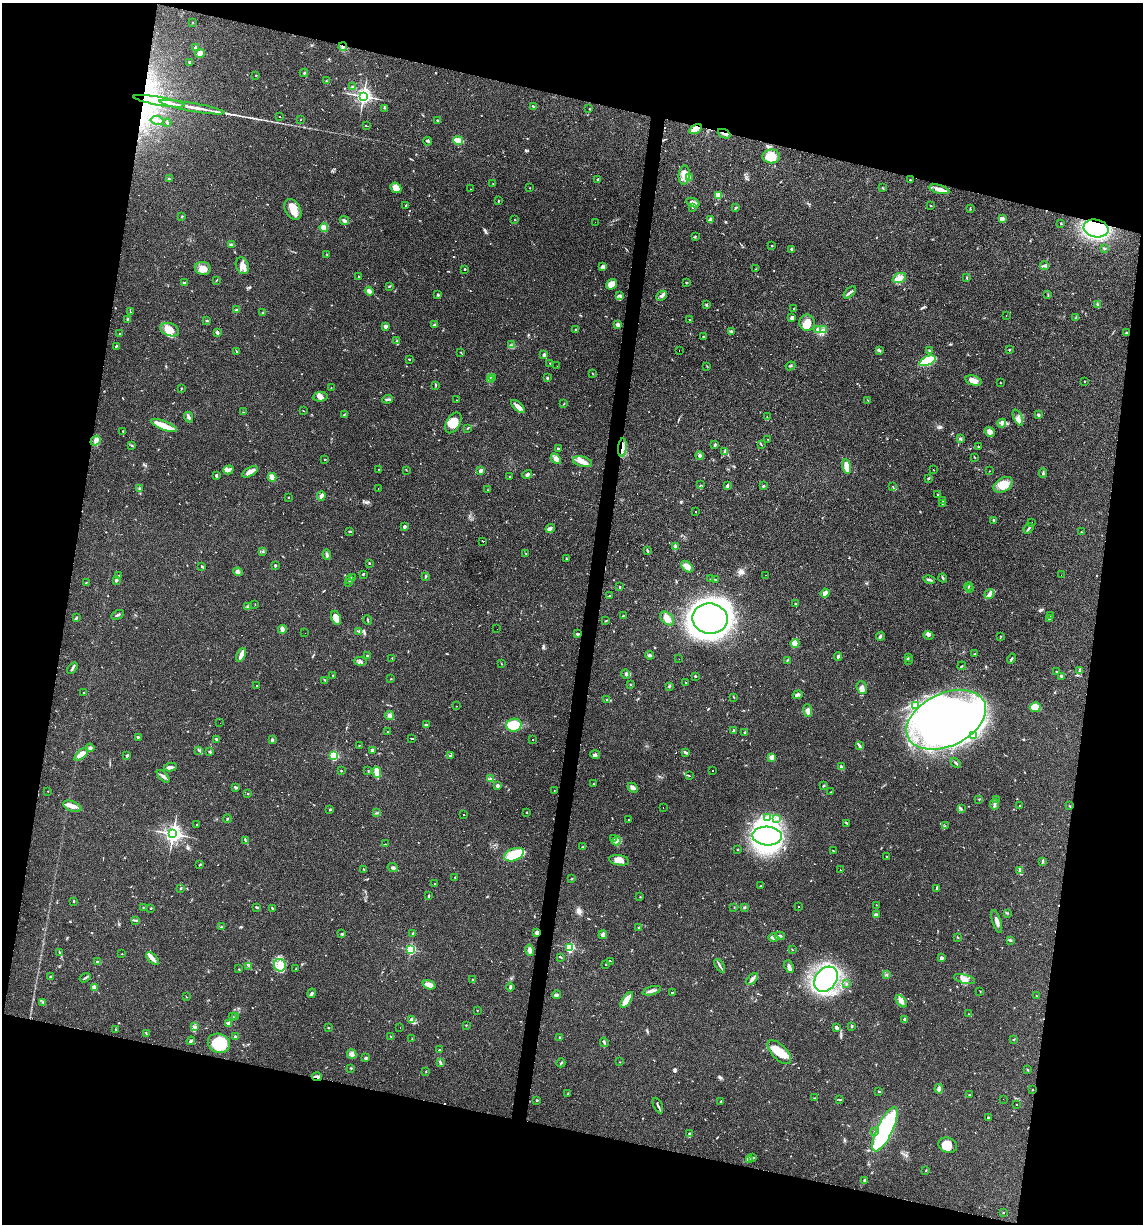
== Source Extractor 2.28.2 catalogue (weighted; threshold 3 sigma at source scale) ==
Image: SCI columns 114-4675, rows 1-4887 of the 4907 x 4887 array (HDU 1 of 3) = the unmasked area's bounding box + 8 px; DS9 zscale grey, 4 x 4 block average (1 PNG px = mean of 4 x 4 image px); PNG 1145 x 1226 px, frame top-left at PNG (2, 3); each listed source drawn as its Kron ellipse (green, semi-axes under 4 px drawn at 4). Shown black and unused: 27% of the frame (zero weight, under 3 of 4 exposures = <1% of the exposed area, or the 3 px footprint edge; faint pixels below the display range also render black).
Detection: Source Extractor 2.28.2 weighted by HDU 2 'WHT'. Background 0.0581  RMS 0.0048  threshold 0.0217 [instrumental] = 3 sigma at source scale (4.5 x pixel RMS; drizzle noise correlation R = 1.50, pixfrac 1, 0.05/0.05 arcsec/px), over >= 5 px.
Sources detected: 830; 3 too faint to see at this stretch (4 x 4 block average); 10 inside a brighter object's white glare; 112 cosmic-ray / hot-pixel residue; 1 long thin detection or spike segment (spike, bleed or trail) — neither listed nor drawn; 12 coinciding with a brighter row at this scale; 32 inside a brighter listed object's ellipse — not listed separately; of the other 660, all 500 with FLUX_AUTO >= 1.04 (the completeness limit of this list) listed and drawn (160 fainter detections not listed), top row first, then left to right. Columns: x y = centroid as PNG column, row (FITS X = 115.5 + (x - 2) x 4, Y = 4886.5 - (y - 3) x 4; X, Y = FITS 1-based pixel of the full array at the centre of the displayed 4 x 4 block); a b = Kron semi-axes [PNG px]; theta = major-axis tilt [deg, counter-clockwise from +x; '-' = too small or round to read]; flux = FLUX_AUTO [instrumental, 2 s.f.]
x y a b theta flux
193 22 2 2 - 1.1
343 47 4 3 - 6.9
196 48 2 2 - 32
200 53 5 4 - 14
190 62 3 3 - 2.8
304 73 4 2 - 2.3
256 75 2 2 - 2.2
326 81 2 2 - 1.2
352 87 3 3 - 3.4
363 96 3 3 - 1100
159 101 26 2 -10 100
533 106 3 2 - 2
192 107 33 2 -10 44
384 108 2 2 - 1.3
589 109 2 2 - 1.1
280 116 2 2 - 120
157 120 6 2 -8 5.1
301 120 2 2 - 1.3
438 120 2 2 - 5.2
167 123 4 2 - 2.8
366 126 2 2 - 55
695 129 6 4 30 39
724 134 7 3 -23 8.6
458 140 5 3 - 52
428 141 4 2 - 5.7
771 156 8 7 - 42
684 175 9 5 85 26
689 178 3 2 - 2.8
169 179 3 2 - 2.4
598 179 2 2 - 8.4
910 180 2 2 - 3.5
493 183 2 2 - 1.3
396 188 6 5 - 26
530 188 2 2 - 1.6
883 188 3 2 - 1.9
470 189 2 2 - 1.2
939 189 10 3 -15 22
718 195 2 2 - 100
499 201 2 2 - 1.5
693 203 7 3 -22 16
406 205 3 2 - 2.8
931 205 3 2 - 1.9
693 207 2 2 - 1.5
735 207 3 2 - 2.9
293 209 11 7 -61 33
970 209 2 2 - 1.7
182 216 2 2 - 2.2
710 219 3 2 - 8.9
1002 219 2 2 - 69
514 220 2 2 - 1.7
344 221 5 2 - 7.2
595 222 2 2 - 7.7
1061 223 4 2 - 1.7
324 228 4 4 - 22
1096 228 12 9 -11 330
695 236 3 2 - 1.9
231 245 3 2 - 5.2
772 246 2 2 - 1.6
1104 248 3 2 - 2.8
792 249 3 2 - 7
327 254 2 2 - 1.5
242 266 8 6 -72 21
1044 266 5 2 - 4.2
603 267 4 3 - 11
203 268 8 6 -12 21
465 269 2 2 - 1.9
756 269 2 2 - 1.1
358 276 2 2 - 1.6
899 278 7 5 23 16
967 278 2 2 - 1.9
217 280 3 2 - 1.7
686 282 2 2 - 2.1
184 283 4 2 - 3.8
611 284 6 4 38 24
389 286 2 2 - 2.7
369 291 4 3 - 11
850 292 7 2 45 6.8
438 295 3 2 - 3
619 295 3 2 - 2.4
1048 295 3 2 - 1.4
662 296 6 3 43 9.4
706 305 2 2 - 1.8
1098 305 3 2 - 2.1
794 308 3 2 - 1.2
237 310 3 2 - 14
130 312 2 2 - 1.4
263 313 2 2 - 1.2
1006 316 2 2 - 2.1
792 318 3 2 - 14
1076 318 3 2 - 2.2
128 319 2 2 - 5.5
690 319 2 2 - 76
207 321 3 2 - 2.4
807 323 8 7 - 29
434 325 4 3 - 3.7
618 325 2 2 - 37
386 326 3 2 - 9.9
817 329 3 2 - 2.6
170 330 10 6 -20 26
576 330 3 2 - 2.4
823 330 2 2 - 2.1
731 331 3 2 - 3.8
119 333 2 2 - 1.3
217 333 3 3 - 4.9
1126 333 3 2 - 2.2
703 337 2 2 - 2.6
397 341 2 2 - 1.4
511 345 3 2 - 2.1
116 346 3 2 - 2.9
1009 349 3 2 - 2
879 350 4 2 - 3.1
237 351 3 2 - 1.4
679 351 2 2 - 25
930 351 2 2 - 10
461 352 2 2 - 2.1
544 354 4 3 - 4.8
410 359 3 2 - 1.6
927 361 8 4 22 180
550 363 2 2 - 4.2
557 366 2 2 - 1.4
707 366 2 2 - 1.2
790 366 5 2 - 2.6
592 373 2 2 - 1.1
492 377 4 2 - 2.9
547 378 2 2 - 2.8
490 379 3 2 - 4.1
973 380 8 5 -14 20
1085 381 2 2 - 1.3
1000 383 2 2 - 1.6
436 385 3 2 - 1.8
331 387 2 2 - 1.1
181 388 2 2 - 2.5
320 397 7 4 6 15
388 399 5 2 - 4.5
456 400 2 2 - 1.9
868 400 3 2 - 1.5
563 404 3 2 - 1.5
518 406 8 3 -42 17
303 410 3 2 - 1.2
243 412 2 2 - 1.2
344 415 2 2 - 1.7
1038 415 3 2 - 4.2
188 417 5 2 - 6.8
767 417 3 2 - 1.7
1018 418 9 3 -66 11
453 423 11 6 59 33
1002 423 4 3 - 5.8
164 426 14 4 -22 45
467 428 3 2 - 1.9
123 431 2 2 - 2
990 432 5 4 - 12
768 439 2 2 - 1.4
960 439 3 2 - 2
96 441 5 4 - 9.3
131 445 3 2 - 3
715 445 2 2 - 2
761 445 4 2 - 2.1
979 447 2 2 - 1.3
558 448 2 2 - 3
622 448 9 2 84 14
724 452 2 2 - 1.1
700 456 4 3 - 5.8
975 457 3 2 - 1.9
556 459 6 4 -47 9.2
324 460 2 2 - 2
582 462 10 5 -15 18
847 467 7 3 -79 37
378 469 2 2 - 1.1
228 470 5 3 - 7.7
406 470 2 2 - 1.3
933 470 2 2 - 1.1
481 471 3 3 - 9.2
989 471 2 2 - 1.2
250 472 9 3 29 25
1043 473 4 2 - 4
527 474 5 3 - 7.2
216 476 3 2 - 3.2
272 477 4 3 - 25
509 477 2 2 - 1.3
928 478 3 2 - 2.5
701 485 2 2 - 1.5
1003 485 10 6 32 45
727 486 3 2 - 5.4
763 486 3 2 - 2.3
893 486 2 2 - 1.9
139 488 3 2 - 2.6
378 488 2 2 - 5.8
488 490 2 2 - 1.2
938 494 2 2 - 1.7
321 496 4 3 - 9.5
288 497 2 2 - 1.4
943 500 2 2 - 1.2
942 504 2 2 - 1
695 512 2 2 - 3
994 520 3 2 - 6.1
1031 522 2 2 - 1.1
404 526 2 2 - 21
550 528 5 3 - 5.8
1029 528 6 2 48 4.1
349 531 2 2 - 3
1081 532 3 2 - 1.6
483 541 2 2 - 190
675 547 2 2 - 1.5
648 550 4 2 - 3
262 551 3 3 - 3.7
525 553 2 2 - 1.3
327 554 5 2 - 7.3
566 559 2 2 - 1.7
369 563 2 2 - 2.5
275 565 2 2 - 6.6
202 566 3 2 - 3.9
687 567 7 4 -44 19
238 572 5 3 - 5.6
363 574 2 2 - 3.8
765 575 2 2 - 8.7
1061 575 2 2 - 1.1
118 576 2 2 - 2.1
426 577 3 2 - 2.2
352 578 2 2 - 1.4
943 578 4 2 - 3
711 579 3 2 - 2.5
116 580 3 3 - 3.8
349 580 4 3 - 4.1
715 580 3 2 - 2
929 580 6 2 -12 6.8
86 582 3 2 - 1.7
349 582 3 2 - 3.7
968 586 4 2 - 2.8
620 587 2 2 - 2.3
970 589 3 2 - 2.2
825 593 4 3 - 11
989 594 5 2 - 6.4
610 596 2 2 - 1.8
255 604 2 2 - 1.1
796 604 3 2 - 3.2
248 607 3 2 - 2.7
118 615 7 2 28 5.3
1050 615 2 2 - 1.7
623 616 3 2 - 1.7
76 618 4 2 - 6.3
336 618 7 4 -67 26
667 618 8 5 -45 18
710 619 18 15 -8 2900
1049 619 3 2 - 2.3
368 620 5 2 - 2.3
606 621 3 2 - 1.9
282 629 4 4 - 6.6
497 629 2 2 - 1.8
359 631 3 2 - 2.6
305 633 2 2 - 5.6
577 634 3 2 - 4.1
928 635 5 2 - 6.2
880 636 5 2 - 4.9
1001 636 2 2 - 1.1
795 643 4 4 - 33
974 654 2 2 - 1.4
241 655 7 2 67 30
650 655 4 3 - 4.5
367 656 3 2 - 2.7
838 656 4 2 - 8.1
908 657 3 2 - 3
392 658 2 2 - 1.7
679 659 2 2 - 3.8
1011 659 5 2 - 3.9
787 660 3 2 - 1.8
908 660 3 2 - 2.3
360 661 6 2 -8 5.7
501 663 2 2 - 1.3
962 666 4 2 - 2.5
72 668 6 2 51 5.3
1056 671 3 2 - 1.7
1080 671 2 2 - 11
625 674 4 2 - 3.8
333 676 2 2 - 2.5
695 676 2 2 - 3.6
1061 676 3 2 - 9.6
391 679 2 2 - 1.1
325 680 4 2 - 2
685 682 2 2 - 1
630 685 2 2 - 1.3
257 686 2 2 - 1.4
669 686 3 2 - 3.4
862 687 6 5 - 13
84 692 2 2 - 1.6
797 695 5 2 - 5
734 697 3 2 - 1.5
607 700 3 2 - 2.2
916 705 4 2 - 4.5
456 706 2 2 - 1.4
1035 707 5 5 - 54
808 710 6 4 -84 11
390 716 4 4 - 7.2
946 720 42 26 25 1400
220 723 2 2 - 1.7
426 725 3 2 - 6.3
514 725 8 6 11 86
733 730 3 2 - 3.4
387 732 2 2 - 1.2
745 732 3 2 - 3
973 736 4 3 - 5.9
138 737 3 2 - 2.3
412 738 3 2 - 130
217 739 3 2 - 4.9
272 740 4 3 - 3.9
533 740 2 2 - 1.7
359 745 2 2 - 1.3
859 745 3 2 - 5.5
90 748 4 3 - 4.7
372 750 3 3 - 7.1
199 751 2 2 - 1.8
209 752 3 2 - 2.7
685 752 3 2 - 5.9
81 754 8 4 42 31
450 755 2 2 - 120
595 755 5 2 - 4.3
127 756 4 2 - 4.1
334 756 2 2 - 280
771 757 4 3 - 12
956 763 6 2 -46 4.3
842 766 3 2 - 2.8
170 767 6 3 12 9.1
368 770 2 2 - 1.1
341 771 2 2 - 1.6
713 771 2 2 - 61
377 772 6 2 -79 59
163 776 8 2 -44 6.3
689 776 3 2 - 2.1
490 779 3 2 - 3.8
594 784 3 2 - 3.4
498 785 2 2 - 29
823 786 2 2 - 2.3
236 787 3 2 - 5.4
633 788 5 3 - 9.2
48 791 2 2 - 1.2
554 791 2 2 - 1.1
831 792 3 2 - 1.4
248 793 2 2 - 1.6
979 799 3 2 - 1.6
997 799 3 2 - 2.8
994 804 5 3 - 6.6
72 806 9 5 -22 16
1019 806 2 2 - 1.2
1069 806 2 2 - 1.3
663 807 2 2 - 12
961 808 2 2 - 1.4
330 810 2 2 - 4.8
527 812 2 2 - 1
376 813 4 2 - 3
464 815 2 2 - 53
767 817 2 2 - 2
777 818 3 2 - 3.3
227 819 4 2 - 3.4
628 820 2 2 - 1.3
847 823 3 2 - 2
197 824 2 2 - 2.4
945 826 2 2 - 1.1
173 834 3 3 - 1000
767 836 15 9 -3 810
614 839 2 2 - 1.6
246 841 2 2 - 1.6
617 841 5 2 - 6.3
386 844 3 2 - 1.4
582 847 3 2 - 1.5
737 849 2 2 - 2.2
833 851 3 2 - 1.7
514 855 10 6 22 110
886 856 2 2 - 1
619 860 10 5 -9 24
1042 862 2 2 - 1.8
200 865 3 2 - 2.9
393 867 5 3 - 5.4
364 869 3 2 - 1.8
840 870 2 2 - 1.1
1019 871 3 2 - 4
455 877 2 2 - 2.3
572 879 3 2 - 2.3
435 884 2 2 - 2.1
761 885 3 2 - 1.5
181 888 3 2 - 2.5
937 888 3 2 - 2.6
428 896 4 2 - 2.6
640 897 3 2 - 1.3
74 901 2 2 - 2.8
876 905 2 2 - 2.4
143 907 2 2 - 1.5
256 907 2 2 - 3.5
734 907 2 2 - 1.2
744 907 3 2 - 3.1
798 907 2 2 - 1.6
151 908 2 2 - 2.3
272 908 2 2 - 2.2
1007 913 3 2 - 2.4
876 915 3 3 - 7.5
135 920 4 2 - 3.6
997 921 12 3 -73 13
221 927 3 2 - 3.9
639 928 3 2 - 4.1
412 933 2 2 - 1.4
537 933 3 2 - 10
342 934 2 2 - 5.8
603 935 4 3 - 9.5
780 936 5 2 - 5.1
958 937 2 2 - 2
773 938 5 3 - 8.3
1010 940 3 2 - 2.3
570 947 2 2 - 300
410 949 2 2 - 380
792 949 2 2 - 1.2
530 950 6 3 -75 11
59 953 3 2 - 2.4
122 954 2 2 - 1.7
560 957 3 2 - 3.1
152 958 8 4 -46 15
941 958 2 2 - 25
610 961 3 2 - 98
97 962 3 2 - 2.8
605 964 2 2 - 1.8
280 965 6 6 - 24
249 966 2 2 - 1.1
720 966 7 2 -58 5.6
789 967 6 3 -66 9.2
239 969 2 2 - 1.1
296 969 2 2 - 2
886 975 2 2 - 2.9
50 977 2 2 - 14
85 978 6 2 34 4.8
473 979 2 2 - 1.6
752 979 7 3 48 12
826 979 13 10 51 570
964 979 11 4 -14 15
847 984 2 2 - 1.6
429 985 7 3 -19 28
94 987 3 2 - 14
510 987 4 2 - 4.6
652 991 9 2 15 9.8
980 991 2 2 - 1.2
312 993 5 2 - 4.7
672 993 4 2 - 1.7
557 995 4 3 - 5.9
1037 996 2 2 - 1.3
186 997 2 2 - 1.7
627 1000 9 3 56 44
901 1001 7 4 -53 14
43 1002 2 2 - 1.9
477 1010 2 2 - 1.6
968 1014 2 2 - 1.2
236 1016 3 2 - 2.4
233 1017 3 3 - 4.1
412 1019 4 4 - 10
905 1020 4 2 - 5.4
228 1023 4 3 - 5.3
466 1025 2 2 - 5.3
852 1026 2 2 - 4.3
195 1027 2 2 - 1.6
836 1027 3 3 - 7.5
328 1028 2 2 - 1.9
400 1028 2 2 - 23
115 1029 4 2 - 1.7
146 1033 4 2 - 2
390 1036 2 2 - 1.3
235 1037 3 2 - 3.8
560 1037 3 2 - 3.1
412 1039 3 2 - 1.5
1013 1039 2 2 - 1.7
191 1041 4 2 - 4.3
604 1042 5 2 - 4.3
219 1043 11 9 -19 90
439 1050 3 2 - 3.2
779 1052 15 7 -45 43
352 1054 5 4 - 9.1
366 1058 2 2 - 7.1
620 1062 2 2 - 1.1
441 1063 2 2 - 1.9
561 1063 4 2 - 2.3
351 1068 3 2 - 2.8
1028 1070 2 2 - 7
426 1071 2 2 - 1.3
317 1077 5 2 - 10
939 1089 5 3 - 9.5
1032 1090 2 2 - 2.2
879 1092 3 2 - 1.7
568 1094 2 2 - 2.1
969 1095 2 2 - 2.5
815 1098 3 2 - 2.6
1003 1099 2 2 - 1.3
537 1100 2 2 - 2.7
840 1100 2 2 - 1.9
720 1101 2 2 - 1.4
1016 1104 2 2 - 1.3
658 1106 8 2 -65 4.7
988 1118 2 2 - 4
885 1129 24 7 64 410
875 1132 3 2 - 2.4
689 1133 3 2 - 2.6
948 1145 9 7 -19 40
753 1157 4 2 - 2.3
749 1159 4 2 - 3.4
926 1170 2 2 - 1.7
864 1180 3 2 - 3
1003 1212 2 2 - 1.4
Overlapping masked pixels (flux is a lower limit): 8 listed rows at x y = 343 47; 159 101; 695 129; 724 134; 1096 228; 622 448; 537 933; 317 1077
Diffuse or blended objects may show on this block-average render without a row.